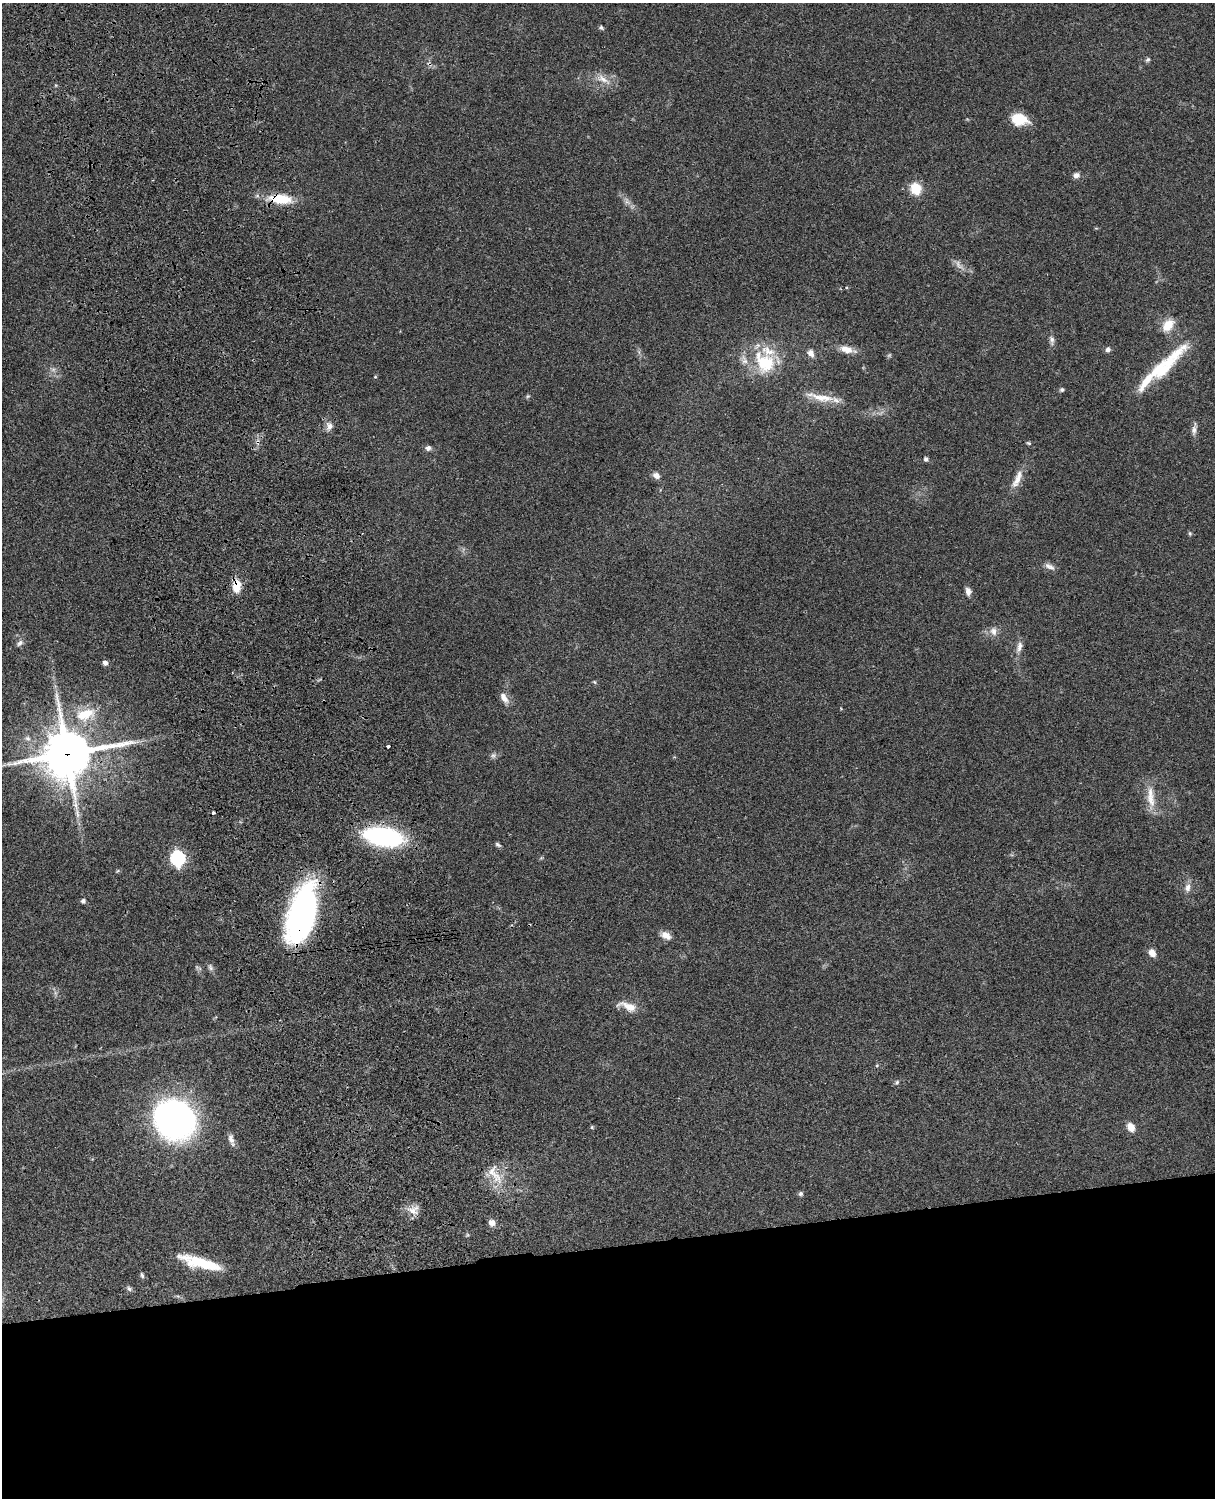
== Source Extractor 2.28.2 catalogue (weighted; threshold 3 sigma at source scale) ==
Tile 11 of 4 x 3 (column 3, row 3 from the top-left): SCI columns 2545-3757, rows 277-1772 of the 5088 x 4927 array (HDU 1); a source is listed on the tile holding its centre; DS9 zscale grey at full resolution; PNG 1217 x 1500 px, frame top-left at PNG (2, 3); no overlay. Shown black and unused: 17% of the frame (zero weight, under 3 of 4 exposures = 6% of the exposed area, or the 3 px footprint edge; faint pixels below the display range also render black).
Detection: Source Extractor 2.28.2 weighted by HDU 2 'WHT'; one run over the whole footprint, this tile lists its part. Background 0.0849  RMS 0.006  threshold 0.0271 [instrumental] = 3 sigma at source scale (4.5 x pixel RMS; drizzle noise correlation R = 1.50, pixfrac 1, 0.05/0.05 arcsec/px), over >= 5 px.
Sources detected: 75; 2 too faint to see at this stretch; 2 cosmic-ray / hot-pixel residue — not listed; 5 inside a brighter listed object's ellipse — not listed separately; the other 66 listed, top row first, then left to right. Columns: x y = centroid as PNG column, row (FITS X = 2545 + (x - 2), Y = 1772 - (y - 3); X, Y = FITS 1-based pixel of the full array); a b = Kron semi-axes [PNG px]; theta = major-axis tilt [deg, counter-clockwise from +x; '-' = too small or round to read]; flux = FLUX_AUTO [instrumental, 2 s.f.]
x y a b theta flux
601 28 6 5 - 1.1
1148 60 7 5 50 1.2
429 64 9 3 -45 1.3
603 79 22 7 -34 5.9
1019 119 16 12 -11 15
1076 175 7 6 - 3
916 188 10 9 - 16
280 199 31 12 -6 17
627 202 7 4 -18 1.7
1168 325 16 11 50 9.1
1052 340 13 7 -79 2.4
847 349 19 8 -15 6.7
1108 350 5 5 - 2.3
811 353 10 8 -58 3.2
765 362 34 27 -51 31
53 369 7 5 1 1.5
1160 370 37 19 38 23
375 377 4 4 - 0.61
1062 390 6 5 - 1.1
528 396 6 5 - 0.85
822 398 37 9 -10 11
329 426 12 8 -82 3.4
1194 430 13 7 86 2.6
258 442 7 4 89 1.5
1029 443 6 4 -26 0.82
428 448 6 6 - 2.2
926 459 5 5 - 1.6
656 476 8 7 - 3.4
1017 479 27 8 67 7
1190 533 6 5 - 0.84
1050 566 15 6 -25 2.9
236 586 14 9 86 9.8
968 591 10 7 -76 2.8
993 631 12 9 -76 3.8
20 643 10 6 41 1.9
1019 647 16 7 73 3.8
105 663 6 6 - 2.1
594 682 5 4 - 0.75
504 698 15 7 -57 4.4
85 714 30 16 19 20
67 754 17 16 - 2400
493 755 8 7 - 1.6
1151 797 33 10 -84 10
383 837 36 16 -10 94
498 845 8 4 -32 1.2
177 858 7 6 - 130
1188 888 12 7 81 3.4
83 901 4 4 - 2
302 913 55 23 75 170
666 935 13 8 -30 4.6
1152 953 8 6 -59 5.3
210 967 10 6 -62 1.8
628 1006 24 9 -19 7.7
877 1065 5 3 - 0.65
897 1082 6 5 - 1.1
174 1119 31 29 -36 240
592 1127 5 4 - 0.74
1131 1127 9 7 -58 6.2
231 1139 15 7 -73 3.3
494 1174 35 14 -61 14
800 1194 6 6 - 1.3
413 1210 16 12 10 5.7
492 1223 8 7 - 3.4
200 1263 45 10 -15 24
142 1275 7 4 -74 1.1
129 1289 8 5 -62 1.4
Overlapping masked pixels (flux is a lower limit): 7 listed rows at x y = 429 64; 280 199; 258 442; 236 586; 67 754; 383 837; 302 913